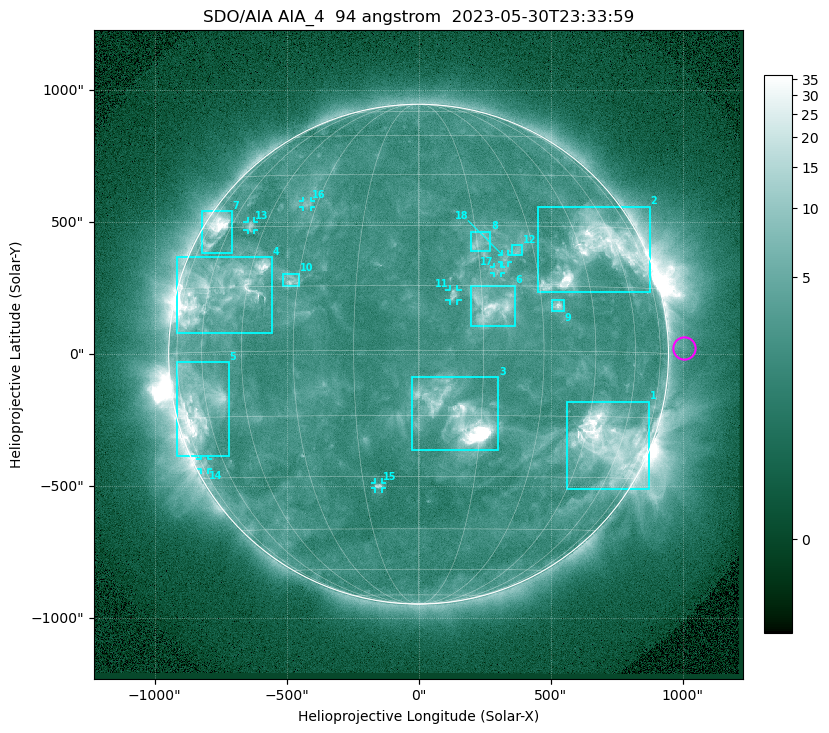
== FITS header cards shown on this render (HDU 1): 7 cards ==
TELESCOP= 'SDO/AIA '           / For AIA: SDO/AIA
INSTRUME= 'AIA_4   '           / For AIA: AIA_ATA1, AIA_ATA2, AIA_ATA3 or AIA_AT
WAVELNTH=                   94 / [angstrom] Wavelength
WAVEUNIT= 'angstrom'           / Wavelength unit: angstrom
DATE-OBS= '2023-05-30T23:33:59.122' / [ISO] Date when observation started; ISO 8
CTYPE1  = 'HPLN-TAN'           / CTYPE1: HPLN
CTYPE2  = 'HPLT-TAN'           / CTYPE2: HPLT

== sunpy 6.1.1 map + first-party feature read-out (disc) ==
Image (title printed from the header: SDO/AIA AIA_4  94 angstrom  2023-05-30T23:33:59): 1024 x 1024 px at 2.4 arcsec/px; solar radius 947 arcsec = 394 px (full disc in frame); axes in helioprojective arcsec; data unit not stated in the header (colour bar unlabelled)
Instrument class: DISC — disc imager (sunpy class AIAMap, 94 A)
Bright regions (active regions / flare kernels): reference = the median radial profile (limb darkening/brightening removed); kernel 9 px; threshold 5 sigma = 4.07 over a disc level ~2.53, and >= 1.15x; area >= 12 px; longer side >= 9 px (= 22 arcsec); searched inside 0.97 R_sun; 18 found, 18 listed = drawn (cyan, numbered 1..; 7 of them under ~33 arcsec drawn as corner ticks so the feature stays visible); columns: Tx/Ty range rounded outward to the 5 arcsec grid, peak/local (2 s.f.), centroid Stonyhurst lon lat
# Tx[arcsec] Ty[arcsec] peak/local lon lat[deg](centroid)
1 560..875 -510..-180 15 +54 -21
2 450..875 235..560 11 +50 +24
3 -25..305 -365..-85 42 +10 -15
4 -915..-555 80..370 12 -55 +14
5 -920..-720 -385..-30 14 -64 -12
6 200..365 105..260 9.1 +17 +10
7 -820..-705 380..545 14 -67 +29
8 195..270 390..465 4 +16 +26
9 505..550 160..205 5.9 +34 +10
10 -515..-450 255..305 4.7 -32 +16
11 115..150 205..245 4.4 +8 +13
12 350..390 375..415 3.3 +25 +24
13 -650..-625 470..505 4 -51 +30
14 -825..-800 -440..-395 3.2 -72 -26
15 -165..-140 -510..-485 4 -11 -32
16 -440..-405 560..580 3.1 -33 +36
17 285..315 305..330 2.9 +19 +19
18 315..340 345..380 3.2 +22 +22
Off-limb structures (1.02-1.3 R_sun): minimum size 162 px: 4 found; the strongest spans PA ~225..305 deg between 1.02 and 1.3 R_sun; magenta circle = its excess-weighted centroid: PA ~270 deg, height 1.06 R_sun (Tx ~1005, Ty ~25 arcsec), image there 1.5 x the reference